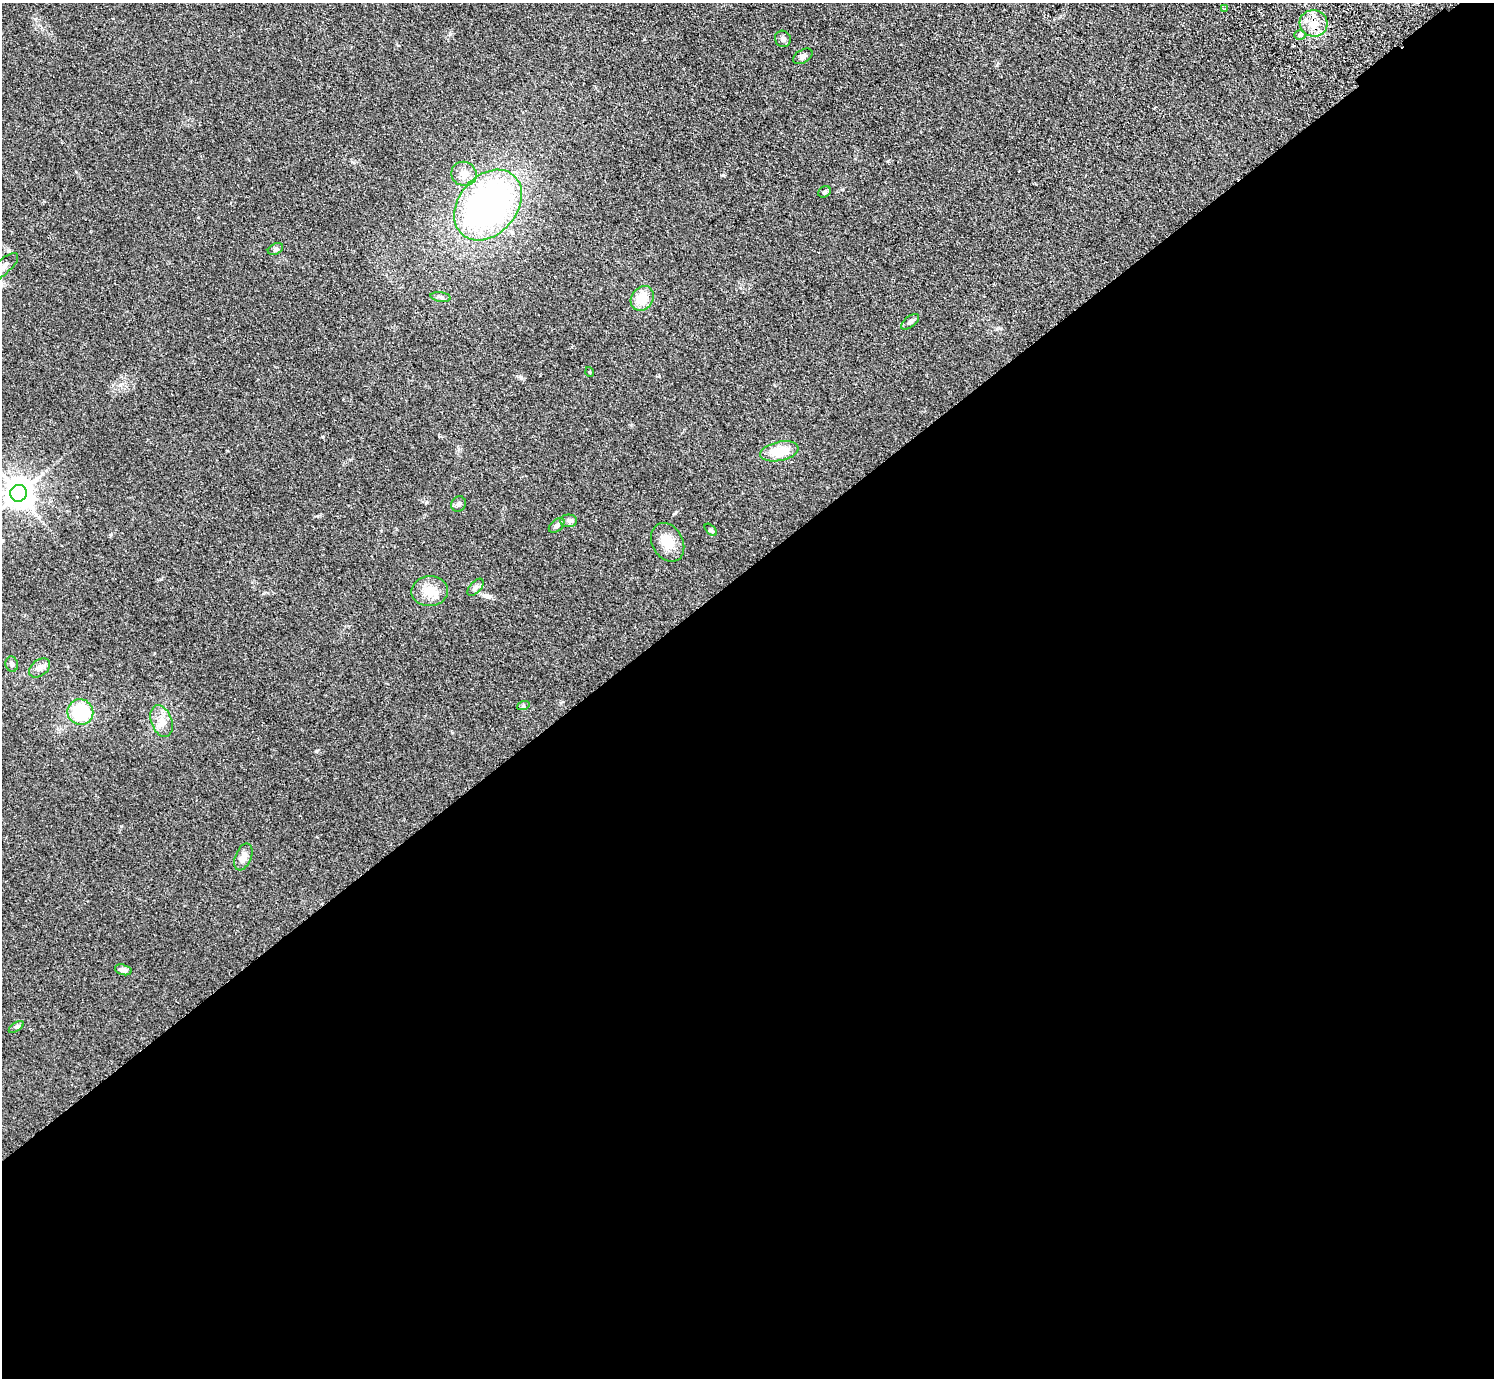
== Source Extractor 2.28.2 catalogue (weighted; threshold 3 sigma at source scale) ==
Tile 15 of 4 x 4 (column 3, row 4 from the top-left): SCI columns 3029-4520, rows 200-1575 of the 6057 x 6041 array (HDU 1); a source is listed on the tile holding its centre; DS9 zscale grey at full resolution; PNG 1496 x 1380 px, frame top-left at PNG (2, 3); each listed source drawn as its Kron ellipse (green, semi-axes under 4 px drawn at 4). Shown black and unused: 59% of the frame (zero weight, under 2 of 3 exposures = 3% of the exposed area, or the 3 px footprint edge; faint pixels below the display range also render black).
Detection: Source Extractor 2.28.2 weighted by HDU 2 'WHT'; one run over the whole footprint, this tile lists its part. Background 0.19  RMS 0.011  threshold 0.05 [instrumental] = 3 sigma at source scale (4.5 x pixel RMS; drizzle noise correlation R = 1.50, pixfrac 1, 0.05/0.05 arcsec/px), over >= 5 px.
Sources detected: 31; all 31 listed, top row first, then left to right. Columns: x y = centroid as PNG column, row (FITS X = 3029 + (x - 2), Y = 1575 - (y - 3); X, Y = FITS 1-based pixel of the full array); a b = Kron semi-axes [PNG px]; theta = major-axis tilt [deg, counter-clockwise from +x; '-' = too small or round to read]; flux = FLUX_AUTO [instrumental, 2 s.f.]
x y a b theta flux
1224 9 3 2 - 1.7
1314 23 14 13 - 15
1300 35 6 5 - 2
783 39 8 7 - 3.9
803 56 11 6 30 4.2
464 174 13 12 - 10
824 192 7 5 33 1.9
488 205 39 29 49 350
275 249 8 5 26 2.1
2 268 20 7 40 8.3
441 297 10 5 -9 3.1
642 298 13 10 55 19
910 322 10 5 39 3.3
590 372 5 3 - 0.89
779 451 19 9 12 25
19 493 8 8 - 1600
458 504 8 7 - 3
568 521 8 6 0 3.1
557 525 9 5 41 4.1
711 530 7 4 -44 1.5
668 542 20 15 -61 18
476 587 10 5 48 3.5
430 591 18 15 3 18
12 664 8 6 -76 2.7
40 668 12 8 38 5.7
523 706 6 4 19 1.5
80 712 13 12 - 56
161 721 16 10 -69 11
243 857 14 8 68 8.2
123 970 8 5 -16 4.6
16 1027 8 4 34 2
Overlapping masked pixels (flux is a lower limit): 1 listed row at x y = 1314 23
Isophote crosses this tile's border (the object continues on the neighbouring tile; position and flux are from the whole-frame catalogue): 1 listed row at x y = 2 268
Unlisted compact peaks at least as high as the median listed source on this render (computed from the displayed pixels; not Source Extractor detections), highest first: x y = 316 751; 161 579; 121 826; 323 437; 521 378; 676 512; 659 376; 111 534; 120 385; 561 703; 227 451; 997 329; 452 733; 427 502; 842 189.